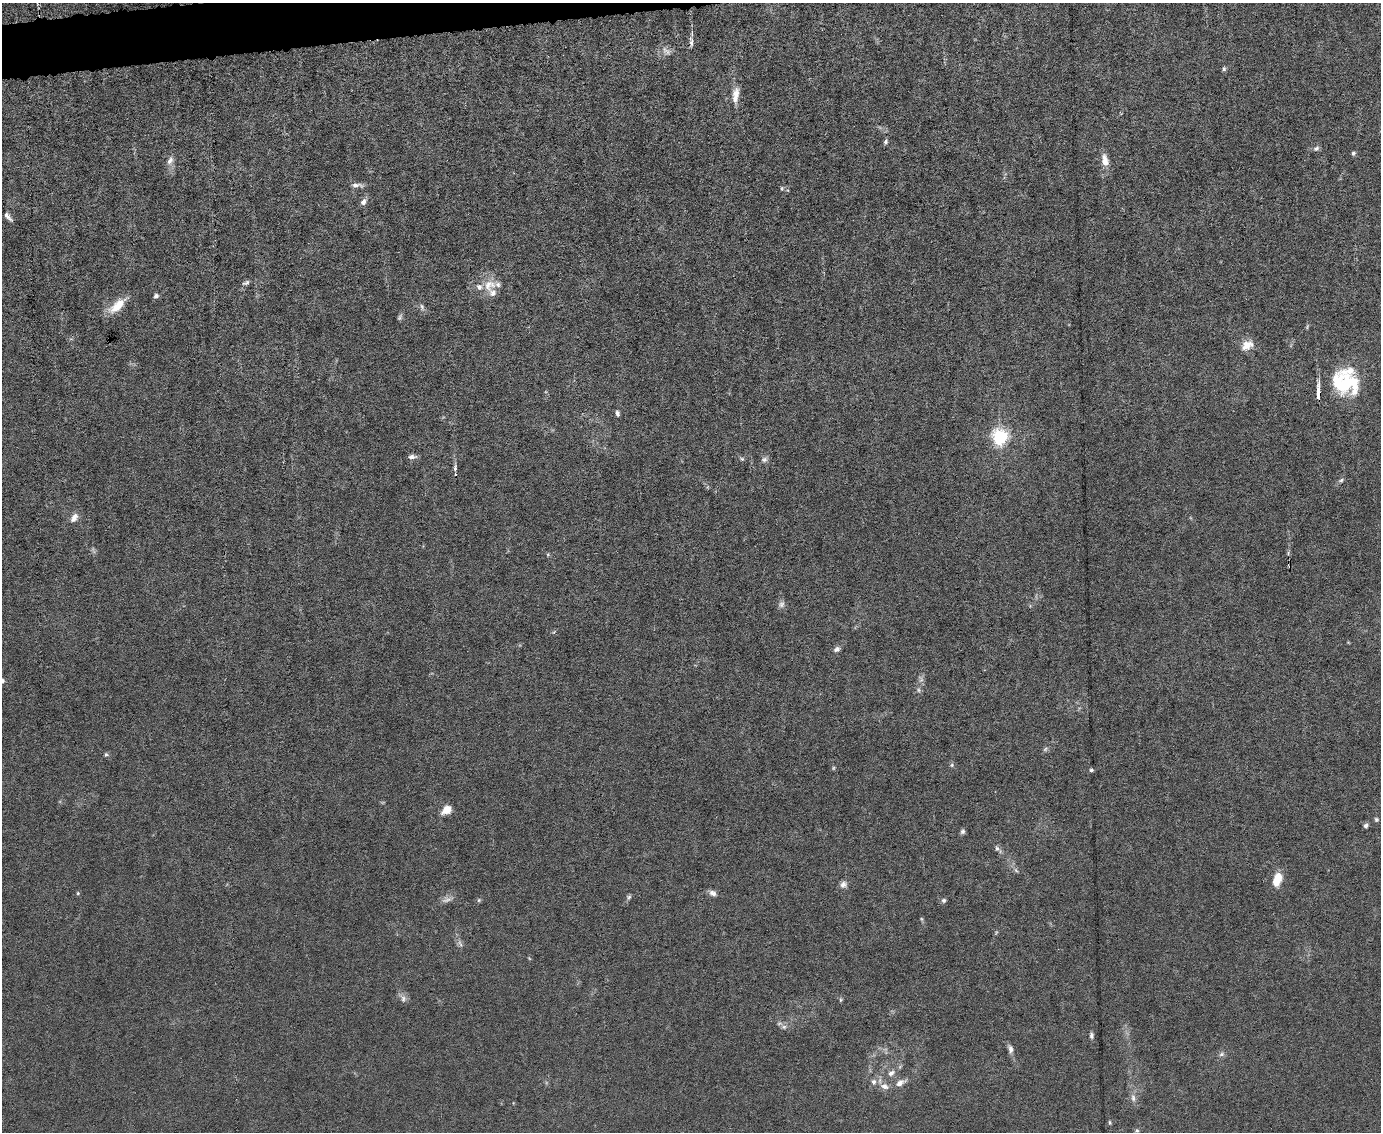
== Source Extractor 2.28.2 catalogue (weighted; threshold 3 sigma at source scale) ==
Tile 8 of 3 x 4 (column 2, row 3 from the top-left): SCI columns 1610-2988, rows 1131-2260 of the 4491 x 4519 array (HDU 1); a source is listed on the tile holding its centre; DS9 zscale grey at full resolution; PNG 1383 x 1134 px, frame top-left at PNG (2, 3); no overlay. Shown black and unused: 2% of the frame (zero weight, under 6 of 12 exposures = <1% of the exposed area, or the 3 px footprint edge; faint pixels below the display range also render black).
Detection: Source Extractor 2.28.2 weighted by HDU 2 'WHT'; one run over the whole footprint, this tile lists its part. Background 0.0159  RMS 0.0032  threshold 0.0131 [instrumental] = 3 sigma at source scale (4.09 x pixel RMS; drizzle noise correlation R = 1.36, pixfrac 0.8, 0.05/0.05 arcsec/px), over >= 5 px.
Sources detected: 78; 2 too faint to see at this stretch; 1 inside a brighter object's white glare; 2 cosmic-ray / hot-pixel residue — not listed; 6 inside a brighter listed object's ellipse — not listed separately; the other 67 listed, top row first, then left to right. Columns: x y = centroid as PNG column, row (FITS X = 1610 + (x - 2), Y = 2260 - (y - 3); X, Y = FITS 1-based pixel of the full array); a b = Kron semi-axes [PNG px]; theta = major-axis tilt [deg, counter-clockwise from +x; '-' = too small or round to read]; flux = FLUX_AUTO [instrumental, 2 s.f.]
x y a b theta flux
691 42 13 5 -85 1.3
666 51 15 9 -33 1.9
1224 69 6 5 - 0.54
736 94 17 9 84 2.9
886 142 7 5 71 0.65
1316 148 8 6 22 0.83
1353 153 5 5 - 0.65
170 160 12 7 59 1.7
1105 160 18 9 -78 3
357 185 15 6 -3 1.5
782 188 5 5 - 0.42
363 202 8 6 55 1.5
8 216 12 5 -47 1.2
246 283 11 6 21 0.89
489 285 19 16 35 5
156 296 6 5 - 0.82
117 306 26 10 41 5.7
422 307 10 5 -74 0.85
400 317 10 5 67 0.66
1247 345 15 10 27 3.7
1347 385 44 21 -89 15
1318 391 18 4 -89 3.4
617 413 8 5 -77 0.75
1000 437 6 6 - 90
412 457 11 5 6 1.1
742 459 6 5 - 0.49
764 459 9 7 15 0.98
455 468 8 5 84 0.76
1341 480 7 5 31 0.63
74 518 13 8 57 2
548 554 5 3 - 0.3
781 604 10 8 48 1.1
837 649 8 6 27 1
921 679 7 6 - 0.91
2 681 5 4 - 0.79
1045 749 7 4 45 0.54
106 755 6 6 - 0.54
952 765 6 5 - 0.5
1091 770 5 4 - 0.52
446 810 8 6 36 5.4
1376 819 6 5 - 0.55
1366 826 5 5 - 0.85
963 831 6 5 - 0.77
997 848 6 5 - 0.71
1016 870 7 5 -57 0.64
1277 879 13 7 72 6.7
843 884 9 8 - 1.4
78 893 5 4 - 0.37
713 893 10 7 -23 1.3
629 897 7 5 47 0.64
447 900 16 7 19 1.6
479 900 5 5 - 0.46
944 900 6 6 - 0.67
922 919 6 4 -70 0.39
460 944 10 4 -63 0.87
403 999 9 8 - 1.3
841 1000 6 4 90 0.41
784 1027 8 6 -13 0.98
1091 1036 8 5 -90 0.76
1010 1049 11 7 -78 1.4
1221 1054 8 5 28 0.81
891 1073 10 7 34 1.5
900 1083 15 8 29 2.2
884 1086 12 8 -19 2.1
1133 1098 13 6 -81 1.5
1110 1122 6 4 -86 0.44
1137 1130 5 5 - 0.5
Overlapping masked pixels (flux is a lower limit): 1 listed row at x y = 1318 391
Isophote crosses this tile's border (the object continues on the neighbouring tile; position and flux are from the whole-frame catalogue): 1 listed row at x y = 2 681